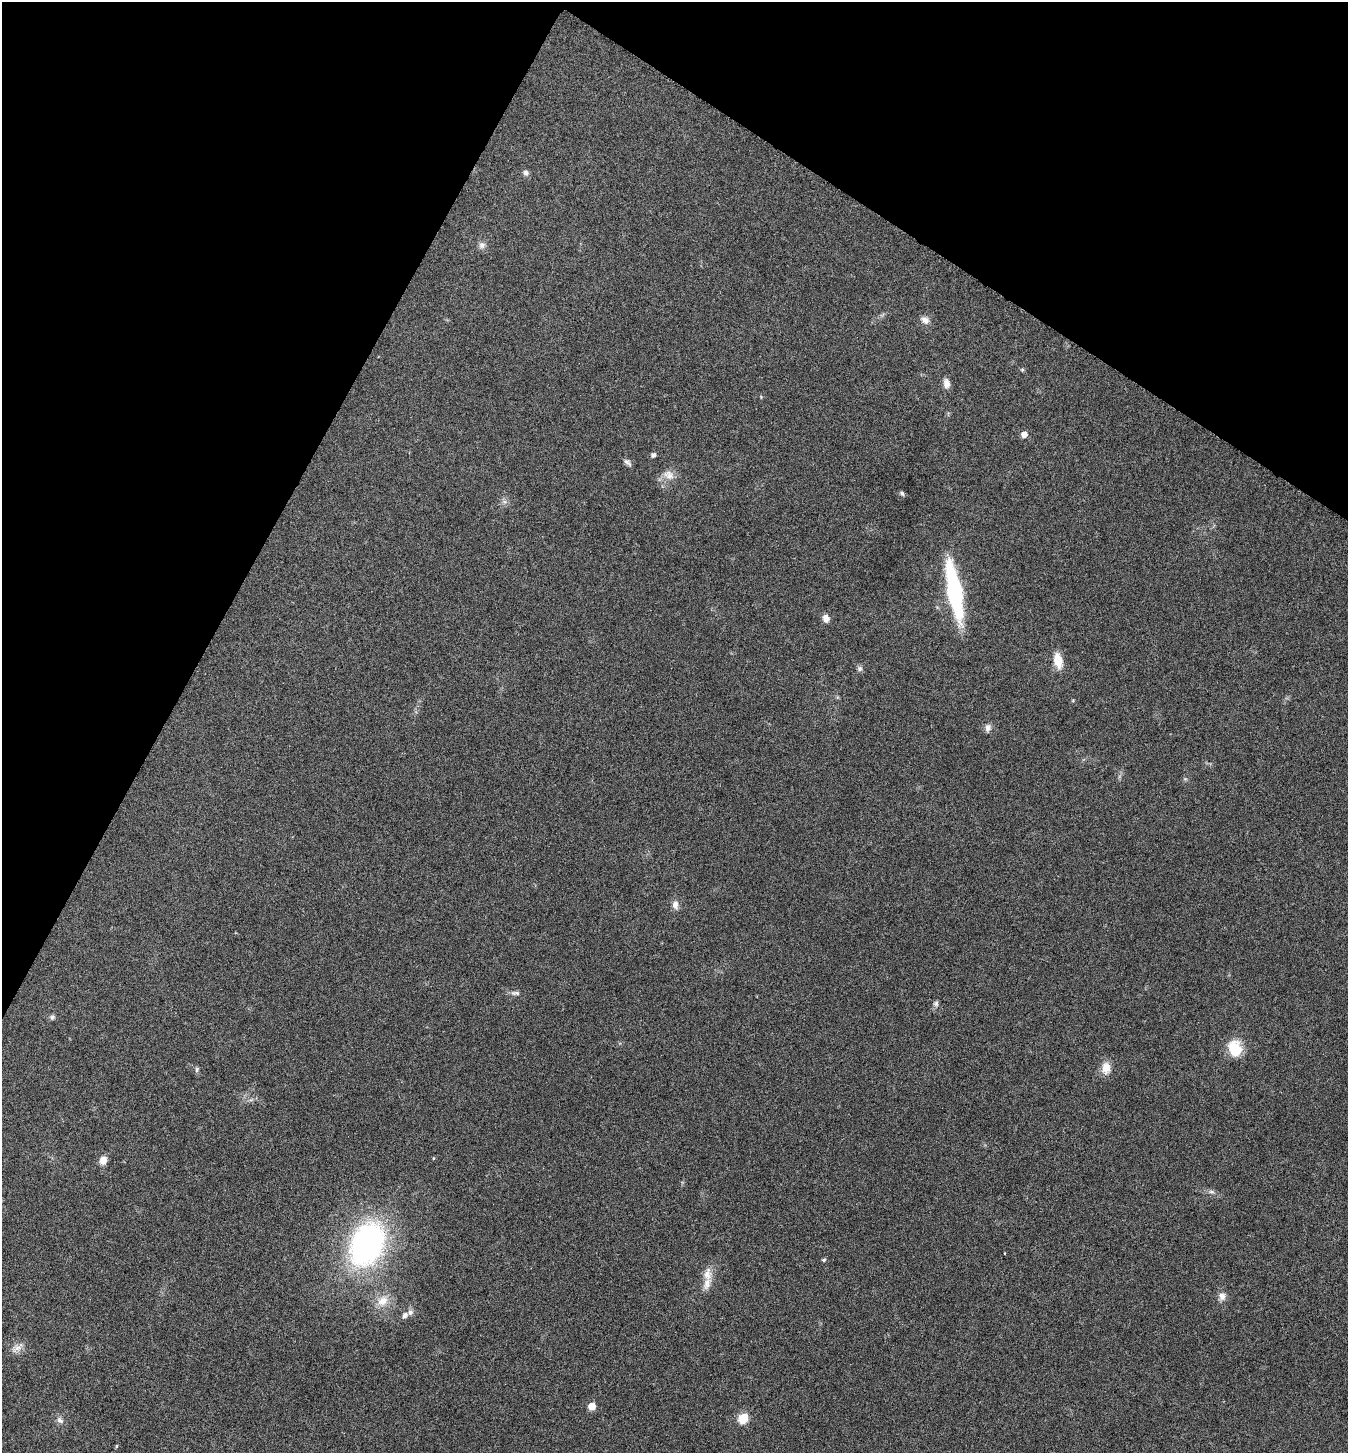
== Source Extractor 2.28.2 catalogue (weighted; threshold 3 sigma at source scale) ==
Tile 2 of 4 x 4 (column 2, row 1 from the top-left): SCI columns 1637-2982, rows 4358-5808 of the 5824 x 5817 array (HDU 1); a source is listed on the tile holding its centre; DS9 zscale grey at full resolution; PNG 1350 x 1455 px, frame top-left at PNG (2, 2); no overlay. Shown black and unused: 25% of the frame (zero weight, under 3 of 6 exposures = <1% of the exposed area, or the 3 px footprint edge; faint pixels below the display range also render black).
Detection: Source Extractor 2.28.2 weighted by HDU 2 'WHT'; one run over the whole footprint, this tile lists its part. Background 0.0356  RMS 0.0039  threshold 0.0158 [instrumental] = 3 sigma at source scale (4.09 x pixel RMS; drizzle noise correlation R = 1.36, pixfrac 0.8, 0.05/0.05 arcsec/px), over >= 5 px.
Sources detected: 39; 2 inside a brighter listed object's ellipse — not listed separately; the other 37 listed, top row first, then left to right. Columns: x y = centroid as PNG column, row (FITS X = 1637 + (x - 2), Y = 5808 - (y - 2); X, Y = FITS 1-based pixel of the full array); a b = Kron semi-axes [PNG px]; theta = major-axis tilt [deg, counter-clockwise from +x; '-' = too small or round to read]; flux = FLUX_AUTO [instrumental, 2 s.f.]
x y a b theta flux
526 173 7 7 - 1.2
482 245 9 9 - 1.6
925 320 11 9 -42 2
1022 370 6 4 18 0.44
946 383 12 7 -81 2.1
1024 434 6 5 - 2.5
653 455 5 5 - 1.1
627 462 11 6 -42 1.1
669 475 16 12 -37 3.3
902 493 7 5 -50 0.68
955 591 61 13 -79 38
826 618 9 7 -73 2.2
1058 661 15 8 -78 6.4
860 669 7 7 - 0.9
1073 700 4 4 - 0.41
988 728 10 8 76 1.6
675 905 11 8 -84 1.9
515 993 13 6 -3 1.2
936 1003 8 6 89 0.91
52 1017 7 6 - 0.8
1235 1049 17 13 -73 10
1106 1068 15 11 90 3.8
197 1069 7 5 83 0.67
103 1160 10 8 64 2.7
1211 1192 9 4 -8 0.85
367 1244 35 25 66 110
1004 1253 3 2 - 0.32
824 1260 6 4 23 0.51
707 1274 18 12 81 4
1222 1296 11 9 82 2
383 1301 16 12 36 5.1
405 1315 8 6 55 1.3
17 1348 17 9 36 2.5
592 1406 5 5 - 5
743 1418 8 7 - 7.3
60 1420 10 8 -38 1.4
116 1446 5 3 - 0.36